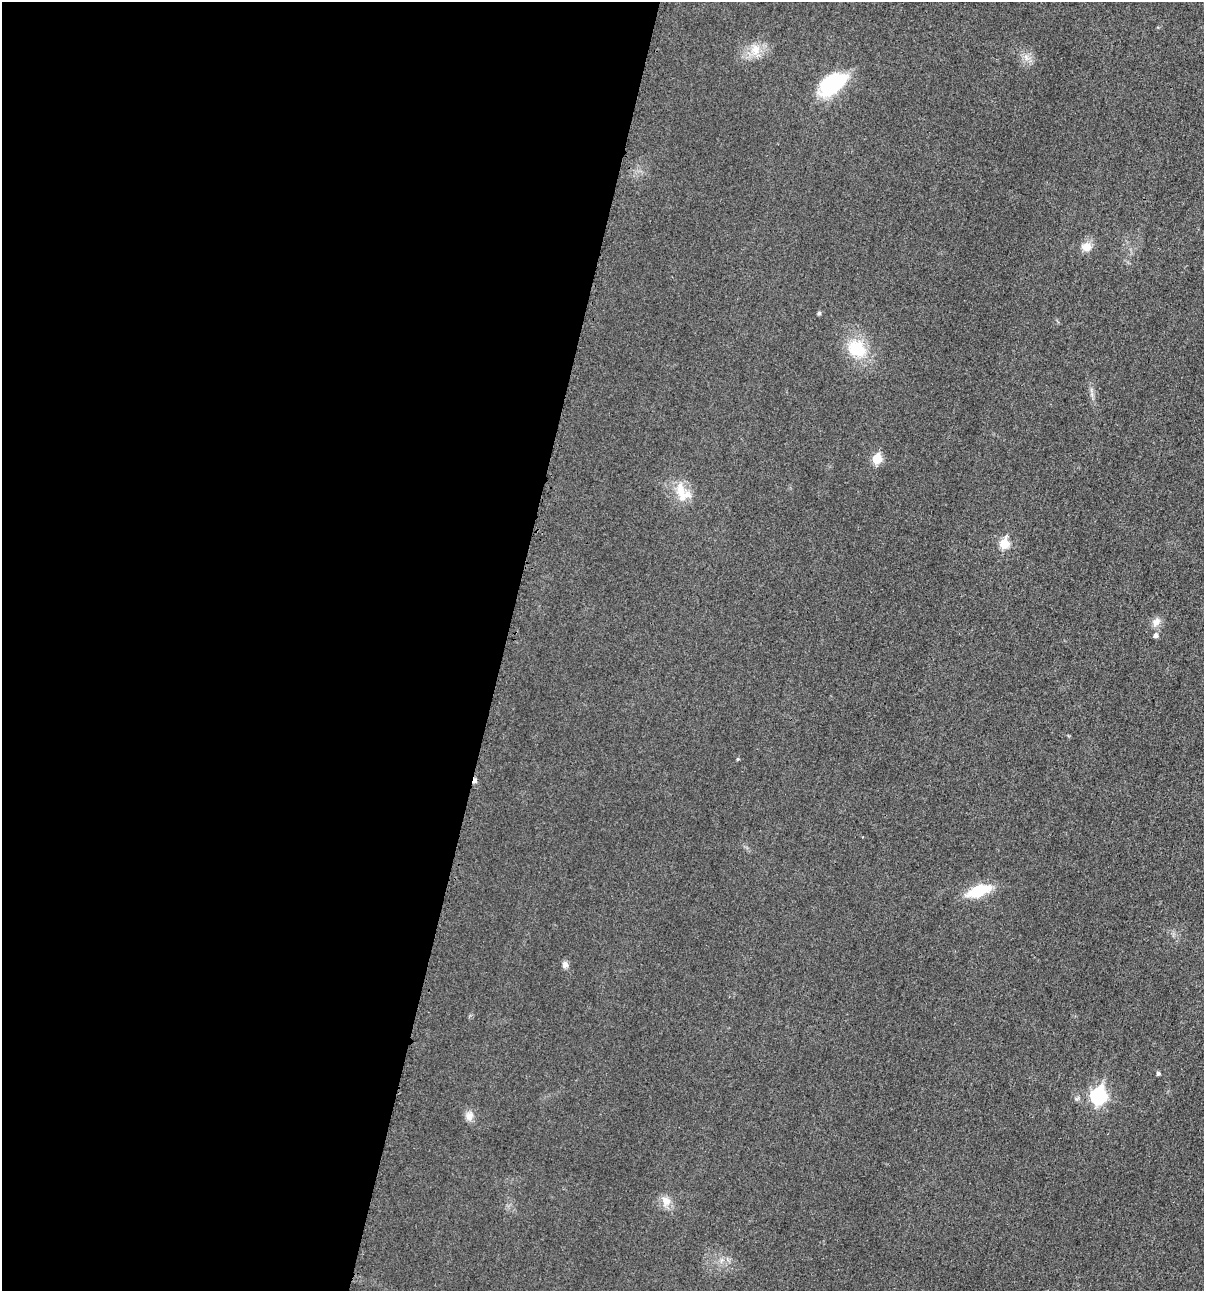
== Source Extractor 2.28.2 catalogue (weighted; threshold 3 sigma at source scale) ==
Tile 5 of 4 x 4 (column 1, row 2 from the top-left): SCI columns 129-1330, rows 2592-3880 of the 5200 x 5181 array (HDU 1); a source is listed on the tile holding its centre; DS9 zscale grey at full resolution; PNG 1206 x 1293 px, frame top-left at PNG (2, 2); no overlay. Shown black and unused: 42% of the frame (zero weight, under 3 of 4 exposures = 1% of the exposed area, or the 3 px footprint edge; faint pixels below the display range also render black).
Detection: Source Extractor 2.28.2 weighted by HDU 2 'WHT'; one run over the whole footprint, this tile lists its part. Background 0.0299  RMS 0.0059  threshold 0.0265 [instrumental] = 3 sigma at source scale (4.5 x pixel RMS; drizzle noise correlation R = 1.50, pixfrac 1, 0.05/0.05 arcsec/px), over >= 5 px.
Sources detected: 19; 1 cosmic-ray / hot-pixel residue — not listed; the other 18 listed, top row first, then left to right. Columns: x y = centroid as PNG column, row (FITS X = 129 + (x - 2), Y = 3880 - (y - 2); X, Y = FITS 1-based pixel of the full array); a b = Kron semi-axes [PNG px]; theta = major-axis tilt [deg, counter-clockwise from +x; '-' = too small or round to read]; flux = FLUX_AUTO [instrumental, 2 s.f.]
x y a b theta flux
755 50 16 12 87 8.1
1026 58 11 4 -67 2.3
833 84 32 17 35 44
1087 247 13 12 - 5.6
819 313 4 4 - 1.3
857 349 19 15 -34 25
877 459 6 5 - 21
682 492 29 17 -59 14
1004 543 6 5 - 24
1156 622 12 10 58 4.1
1155 635 6 5 - 2
738 759 4 4 - 0.64
978 891 22 10 20 24
565 965 9 8 - 2.3
1158 1073 5 5 - 1.1
1098 1096 8 7 - 110
469 1116 12 9 88 4
666 1201 14 12 -50 5.8